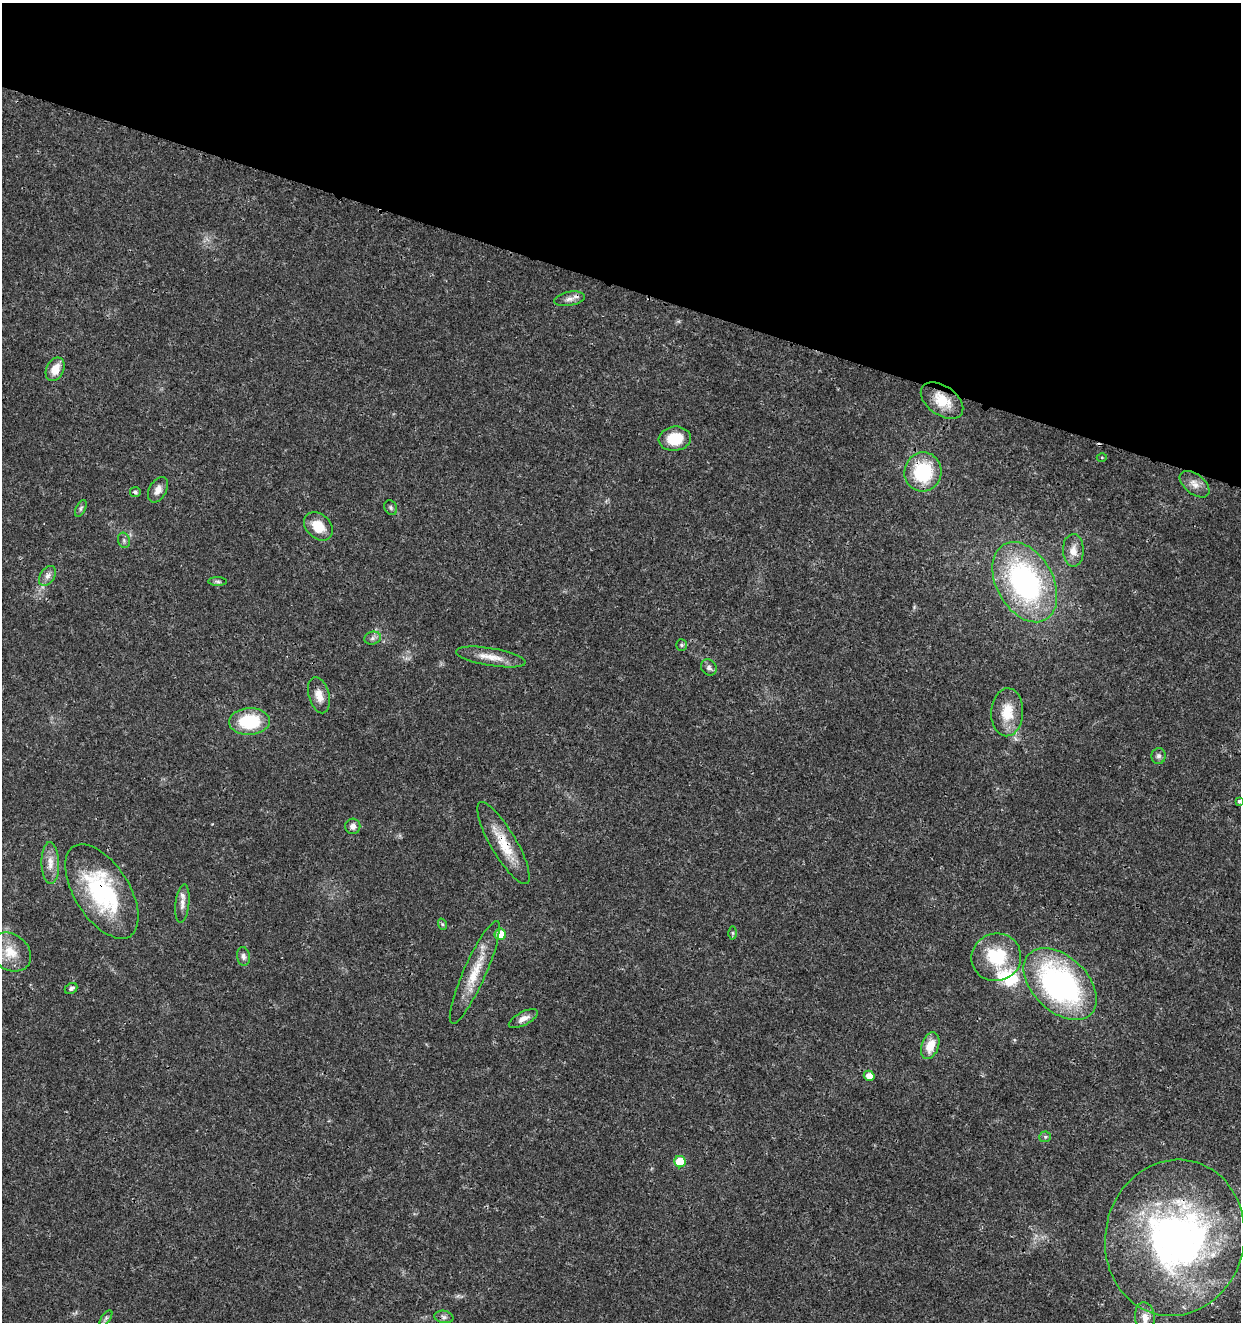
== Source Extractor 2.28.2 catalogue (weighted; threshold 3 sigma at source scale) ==
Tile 2 of 4 x 4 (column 2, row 1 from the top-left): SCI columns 1524-2762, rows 3967-5286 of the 5462 x 5297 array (HDU 1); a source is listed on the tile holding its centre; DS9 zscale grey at full resolution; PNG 1243 x 1324 px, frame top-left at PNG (2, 3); each listed source drawn as its Kron ellipse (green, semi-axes under 4 px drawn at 4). Shown black and unused: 22% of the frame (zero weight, under 3 of 4 exposures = <1% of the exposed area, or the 3 px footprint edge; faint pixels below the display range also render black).
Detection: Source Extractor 2.28.2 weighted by HDU 2 'WHT'; one run over the whole footprint, this tile lists its part. Background 0.0178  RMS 0.0021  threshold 0.00932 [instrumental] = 3 sigma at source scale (4.5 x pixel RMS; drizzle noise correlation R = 1.50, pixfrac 1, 0.0396/0.0396 arcsec/px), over >= 5 px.
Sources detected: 55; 2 inside a brighter object's white glare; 1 cosmic-ray / hot-pixel residue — neither listed nor drawn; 3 inside a brighter listed object's ellipse — not listed separately; the other 49 listed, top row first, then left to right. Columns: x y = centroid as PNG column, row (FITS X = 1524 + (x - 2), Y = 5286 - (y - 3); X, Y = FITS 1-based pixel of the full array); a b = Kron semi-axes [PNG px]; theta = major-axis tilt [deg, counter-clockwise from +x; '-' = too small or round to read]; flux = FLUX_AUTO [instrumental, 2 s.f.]
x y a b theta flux
569 299 15 7 10 1.3
55 369 12 8 65 3.2
942 401 24 14 -35 4.9
675 439 16 12 7 5.7
1102 457 5 3 - 0.19
923 472 19 18 - 13
1195 484 17 10 -39 1.8
158 490 14 8 60 1.4
135 492 5 5 - 0.49
81 508 9 5 64 0.43
391 508 7 6 - 0.46
318 526 16 12 -44 4
124 540 8 5 -71 0.55
1073 550 16 10 -90 2.1
47 576 11 7 57 1.1
218 581 9 4 -1 0.42
1025 582 43 28 -61 43
373 638 8 6 16 0.74
681 645 6 5 - 0.3
491 657 35 9 -9 3.1
709 667 8 7 - 0.76
319 695 18 10 -75 2.2
1007 712 24 16 88 5.2
249 722 20 13 1 11
1159 756 8 7 - 0.69
1240 801 3 3 - 1.4
353 826 7 7 - 0.85
503 843 47 12 -60 6.2
50 863 21 9 -89 2.4
102 891 53 27 -58 24
182 903 19 7 83 1.3
442 924 6 3 -71 0.29
733 933 6 4 -89 0.3
500 934 6 5 - 5.2
10 952 22 17 -37 4.6
243 956 9 6 -82 0.75
996 957 25 23 16 10
475 972 56 11 66 6.5
1060 984 43 27 -43 50
71 989 6 5 - 0.58
523 1018 16 6 28 1.4
930 1046 14 8 71 3.5
869 1076 5 5 - 1.6
1045 1137 6 5 - 0.39
680 1162 6 5 - 5.6
1175 1238 78 69 77 92
444 1317 9 6 -10 0.66
106 1318 9 4 54 0.49
1145 1318 16 9 -83 2
Overlapping masked pixels (flux is a lower limit): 6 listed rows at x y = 569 299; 942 401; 923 472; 503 843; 102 891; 1175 1238
Isophote crosses this tile's border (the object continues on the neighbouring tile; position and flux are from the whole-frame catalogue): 2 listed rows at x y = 1240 801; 1145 1318